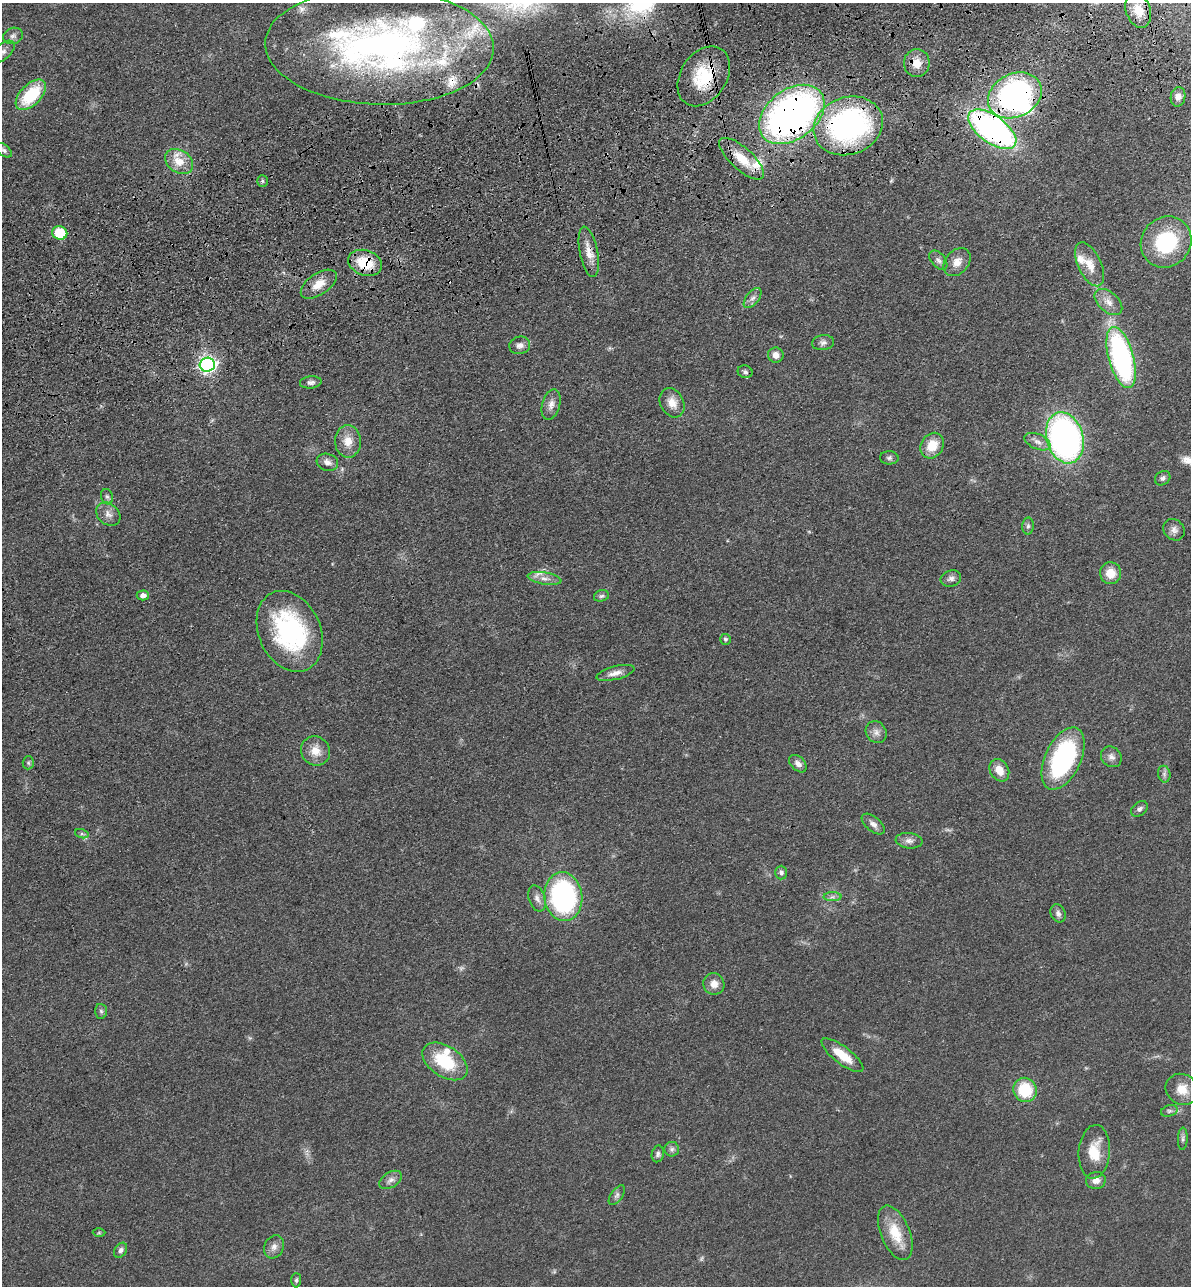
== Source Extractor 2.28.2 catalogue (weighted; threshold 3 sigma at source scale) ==
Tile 10 of 4 x 4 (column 2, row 3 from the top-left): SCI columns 1486-2674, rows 1399-2682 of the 5229 x 5365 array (HDU 1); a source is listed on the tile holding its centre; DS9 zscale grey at full resolution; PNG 1193 x 1288 px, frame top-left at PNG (2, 3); each listed source drawn as its Kron ellipse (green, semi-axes under 4 px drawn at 4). Shown black and unused: <1% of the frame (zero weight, under 3 of 4 exposures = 6% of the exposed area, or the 3 px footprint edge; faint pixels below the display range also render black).
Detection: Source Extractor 2.28.2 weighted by HDU 2 'WHT'; one run over the whole footprint, this tile lists its part. Background 0.0462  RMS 0.0058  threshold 0.0259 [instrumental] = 3 sigma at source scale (4.5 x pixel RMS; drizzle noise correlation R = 1.50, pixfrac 1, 0.05/0.05 arcsec/px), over >= 5 px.
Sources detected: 102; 2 too faint to see at this stretch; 1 inside a brighter object's white glare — neither listed nor drawn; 9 inside a brighter listed object's ellipse — not listed separately; the other 90 listed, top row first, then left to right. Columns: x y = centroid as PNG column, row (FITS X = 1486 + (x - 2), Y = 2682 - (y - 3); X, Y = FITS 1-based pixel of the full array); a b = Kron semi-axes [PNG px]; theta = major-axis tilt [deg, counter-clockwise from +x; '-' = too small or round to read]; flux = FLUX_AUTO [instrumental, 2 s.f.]
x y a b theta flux
1138 10 18 12 -71 10
13 36 10 8 20 2.3
379 46 114 58 -2 300
3 52 14 7 42 3.4
917 63 14 12 86 7.3
704 76 32 23 57 28
31 95 19 10 46 29
1015 95 28 21 25 140
1178 97 10 7 80 3.4
792 114 36 24 37 280
848 126 35 28 20 150
992 129 28 13 -36 210
4 150 9 5 -41 1.5
742 159 28 11 -42 14
179 162 15 11 -34 9.6
262 181 6 5 - 1.1
60 233 7 7 - 19
1166 242 26 24 48 40
589 252 25 9 -79 7.5
938 260 11 7 -50 2.6
957 262 16 11 47 6
365 263 17 12 -19 19
1090 264 23 11 -64 8.8
319 284 20 10 34 8.3
753 298 12 6 52 2.5
1108 302 16 10 -41 5.5
823 343 11 7 8 2.3
520 345 10 8 15 2.9
776 355 8 7 - 3.7
1121 357 31 12 -75 130
207 365 8 7 - 190
745 372 7 6 - 1.7
311 382 11 6 6 2.1
672 403 15 11 -62 6.4
551 405 15 9 75 4.1
1065 438 26 18 -74 210
348 441 16 13 -87 7.9
1037 442 14 7 -23 3.8
932 446 13 11 56 11
889 458 9 6 -1 1.6
327 462 11 8 -17 3.5
1163 478 8 6 37 1.7
107 497 8 6 -72 1.5
108 514 13 10 -40 4
1028 526 8 6 89 1.5
1174 530 11 10 - 3.2
1111 573 11 10 - 8.3
545 578 17 6 -9 3.7
951 578 10 8 16 2.5
143 595 6 5 - 2.7
601 596 8 5 16 1.4
290 631 42 31 -65 76
725 639 5 5 - 0.97
615 673 19 6 14 4.2
876 732 11 10 - 3.3
315 751 15 14 - 7.9
1111 757 11 9 -44 3
1063 759 33 18 65 93
28 763 6 5 - 1.2
798 764 10 6 -44 2.9
999 770 12 9 -58 6.7
1164 774 8 6 -78 1.7
1139 809 9 6 39 2
873 824 14 7 -40 2.9
82 834 7 4 -18 1.1
909 841 13 7 -7 3
781 873 7 6 - 1.6
563 897 24 19 -82 100
832 897 9 4 1 1.6
537 898 13 8 -72 3.3
1058 913 9 7 -65 2.3
714 984 11 10 - 5.2
101 1011 7 6 - 1.3
842 1055 25 8 -37 13
445 1061 25 15 -33 27
1182 1089 17 15 -31 9.2
1025 1090 12 11 - 24
1169 1111 8 5 18 1.5
1183 1139 11 5 87 1.5
672 1149 7 7 - 1.9
1094 1152 27 15 86 15
658 1154 8 6 79 1.6
391 1180 12 7 32 2.8
1096 1180 10 8 9 3.8
617 1195 11 5 55 1.8
99 1233 6 4 1 0.82
895 1233 29 14 -67 16
274 1247 12 9 62 3.5
120 1250 8 6 56 1.9
296 1280 7 5 88 1.2
Overlapping masked pixels (flux is a lower limit): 8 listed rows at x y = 379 46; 704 76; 1015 95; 792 114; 848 126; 992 129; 589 252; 365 263
Isophote crosses this tile's border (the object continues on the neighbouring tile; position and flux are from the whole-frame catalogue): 1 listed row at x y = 3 52